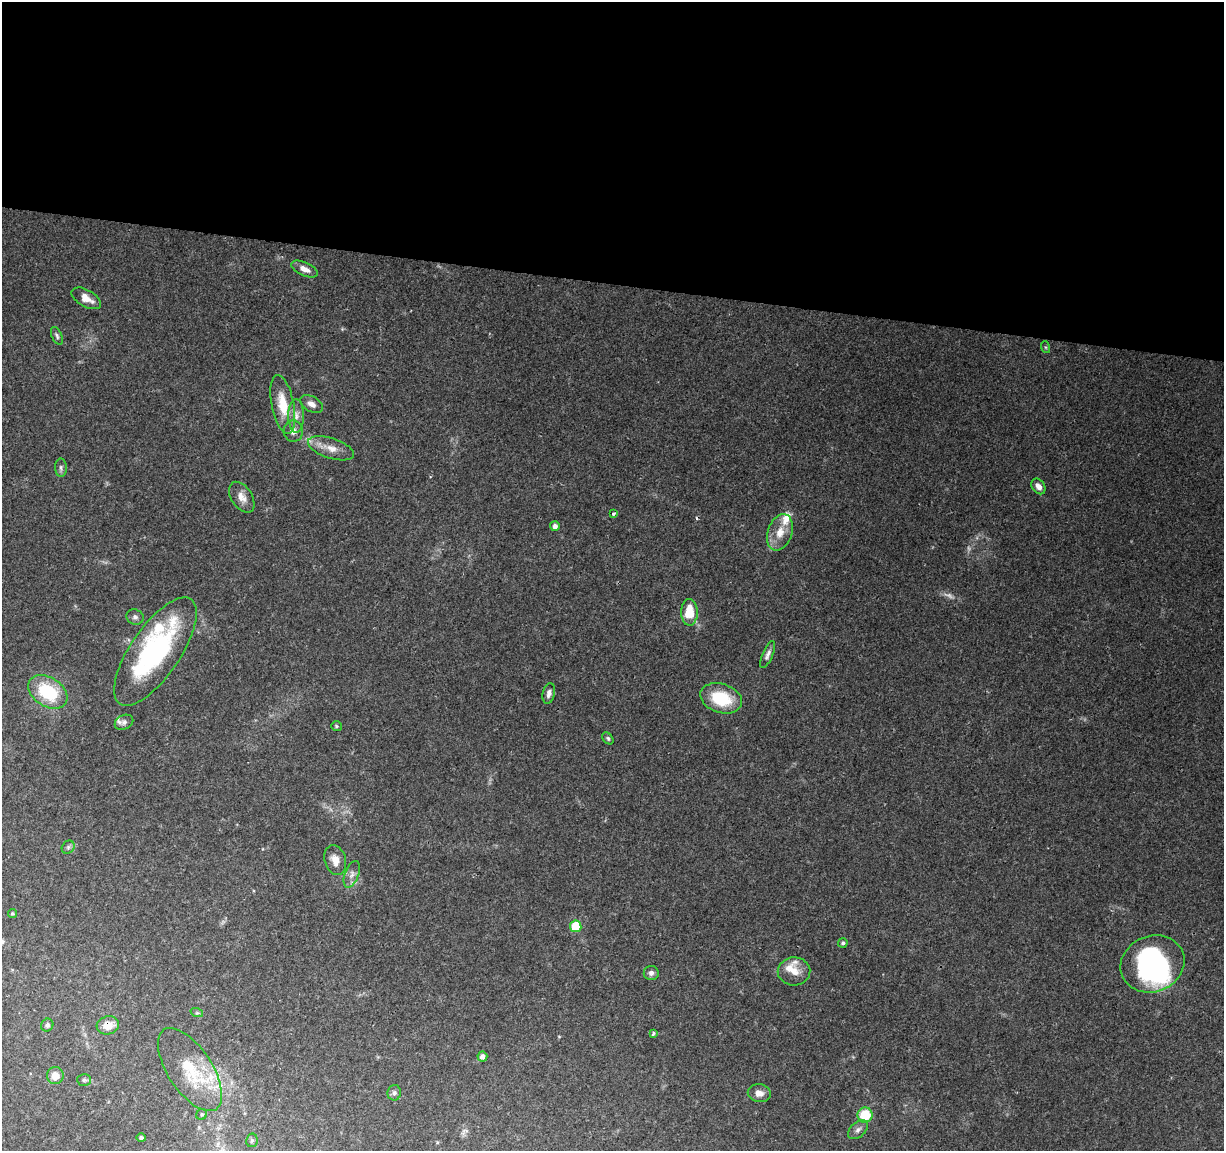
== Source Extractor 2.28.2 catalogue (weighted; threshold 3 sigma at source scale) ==
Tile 3 of 4 x 4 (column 3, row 1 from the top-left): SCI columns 2447-3668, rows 3673-4821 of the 4900 x 5106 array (HDU 1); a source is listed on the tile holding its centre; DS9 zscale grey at full resolution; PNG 1226 x 1153 px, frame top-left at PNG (2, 2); each listed source drawn as its Kron ellipse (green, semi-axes under 4 px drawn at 4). Shown black and unused: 25% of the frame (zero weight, under 2 of 3 exposures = <1% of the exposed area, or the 3 px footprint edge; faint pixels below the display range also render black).
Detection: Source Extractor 2.28.2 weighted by HDU 2 'WHT'; one run over the whole footprint, this tile lists its part. Background 0.0974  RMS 0.006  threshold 0.0272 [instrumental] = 3 sigma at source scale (4.5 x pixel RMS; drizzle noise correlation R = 1.50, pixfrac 1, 0.0396/0.0396 arcsec/px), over >= 5 px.
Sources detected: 62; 2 too faint to see at this stretch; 2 inside a brighter object's white glare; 1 cosmic-ray / hot-pixel residue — neither listed nor drawn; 8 inside a brighter listed object's ellipse — not listed separately; the other 49 listed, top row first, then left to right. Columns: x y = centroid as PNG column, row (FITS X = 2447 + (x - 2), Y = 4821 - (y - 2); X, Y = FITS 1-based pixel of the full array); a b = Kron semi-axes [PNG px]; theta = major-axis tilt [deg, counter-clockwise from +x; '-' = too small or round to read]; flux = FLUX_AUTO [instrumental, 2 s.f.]
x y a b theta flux
305 269 14 6 -25 4.4
86 298 16 8 -30 6.5
57 336 9 5 -67 1.4
1045 347 6 4 -70 0.78
312 404 12 7 -30 3.7
283 405 30 11 -79 17
296 416 17 8 -89 5
293 431 11 9 -86 3.9
331 448 24 10 -18 7.9
61 468 9 6 -88 1.7
1038 486 8 6 -54 3.6
242 497 17 10 -57 5.6
613 514 4 3 - 1.4
555 526 5 5 - 2.5
780 532 19 12 71 10
689 612 13 8 -89 15
135 617 8 7 - 2.2
155 652 63 25 56 100
768 655 14 5 67 2.5
48 692 21 14 -33 34
549 693 10 6 78 2.9
721 698 21 14 -18 26
124 722 10 7 26 2.1
336 726 5 5 - 1
608 738 7 4 -51 1
68 847 7 6 - 1.5
335 860 15 10 -73 6.1
352 874 14 7 70 3.4
12 913 4 4 - 0.85
576 926 5 5 - 24
843 943 5 4 - 1.3
1152 964 33 28 22 83
794 971 16 14 2 7.5
651 973 7 7 - 2.2
197 1013 6 4 -18 0.87
47 1025 6 6 - 1.6
108 1025 11 9 14 7.2
653 1033 4 3 - 1.1
482 1056 5 5 - 3.2
190 1070 47 22 -57 30
55 1075 8 8 - 6.6
84 1080 7 6 - 1.3
394 1093 8 7 - 1.9
759 1093 11 9 -10 4.7
202 1114 6 5 - 1.1
865 1115 7 7 - 19
858 1130 11 7 42 2.7
141 1138 4 4 - 1.5
252 1140 7 6 - 1.1
Overlapping masked pixels (flux is a lower limit): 1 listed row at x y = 108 1025